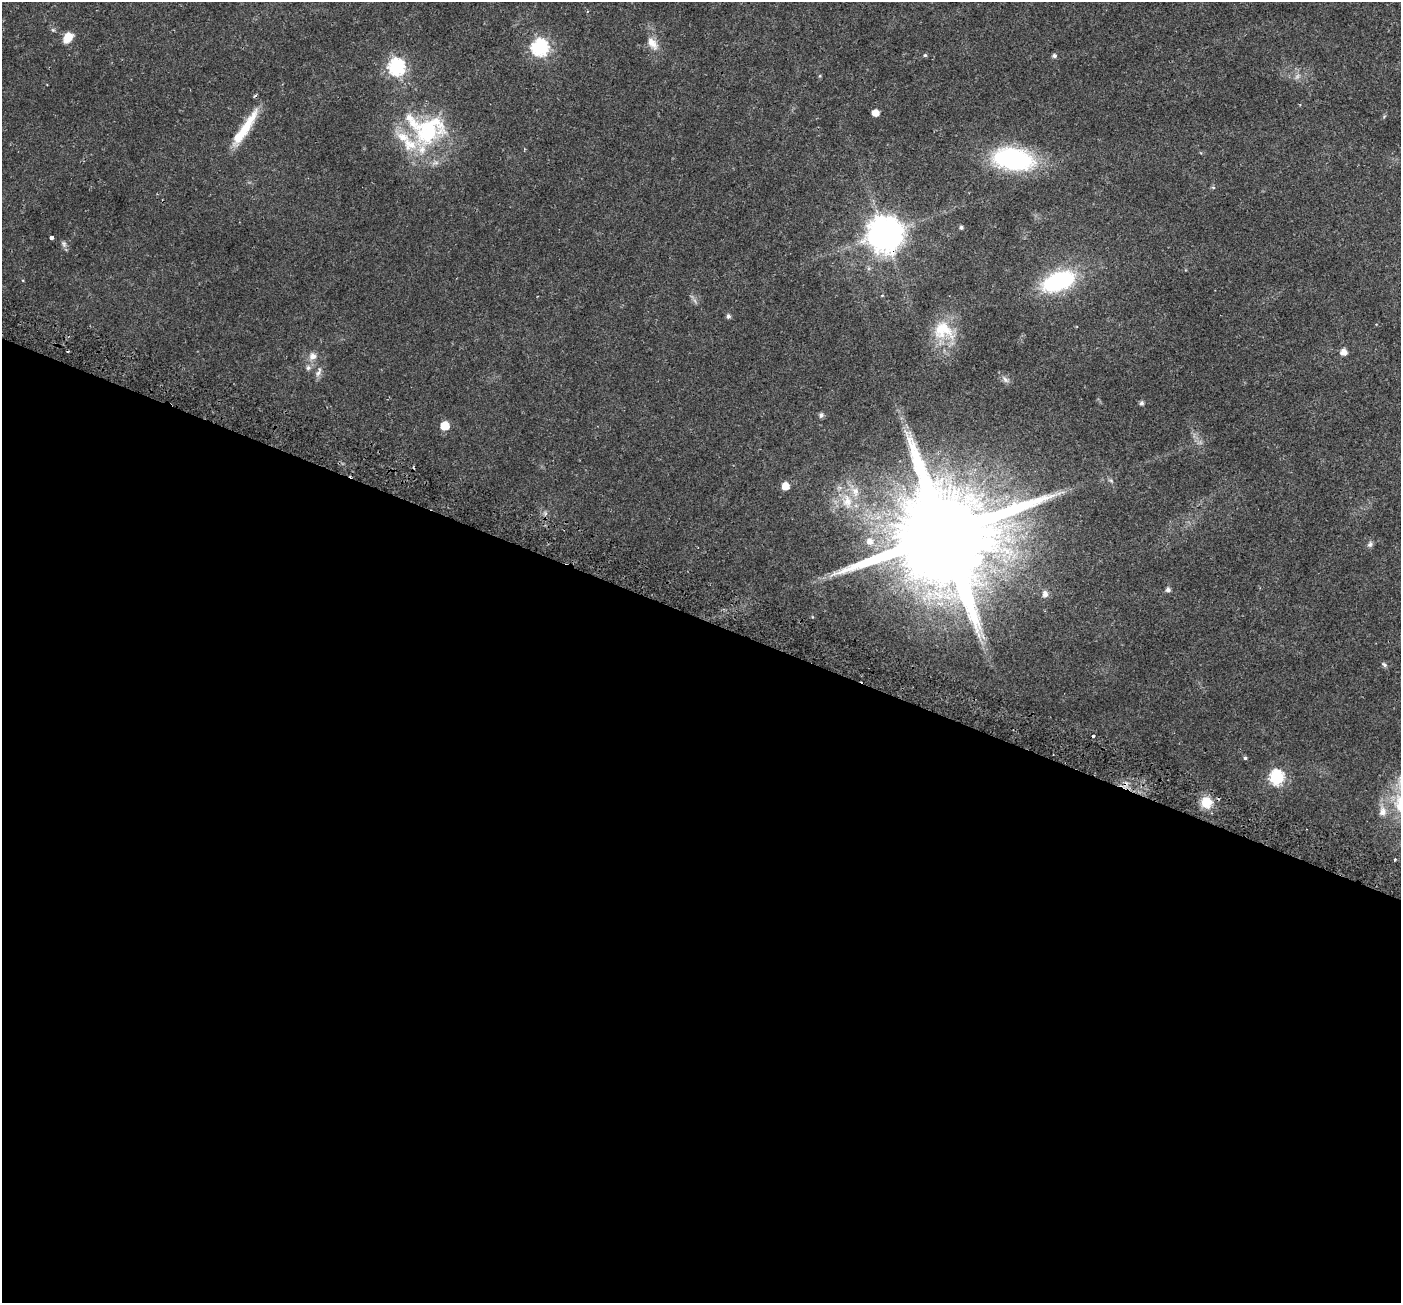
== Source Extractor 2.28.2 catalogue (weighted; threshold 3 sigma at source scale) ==
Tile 14 of 4 x 4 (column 2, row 4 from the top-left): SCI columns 1469-2867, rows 295-1595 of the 5743 x 5856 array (HDU 1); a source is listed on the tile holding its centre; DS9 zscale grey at full resolution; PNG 1403 x 1305 px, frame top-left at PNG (2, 2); no overlay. Shown black and unused: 53% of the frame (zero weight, under 2 of 3 exposures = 5% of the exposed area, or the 3 px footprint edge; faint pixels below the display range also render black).
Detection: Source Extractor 2.28.2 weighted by HDU 2 'WHT'; one run over the whole footprint, this tile lists its part. Background 0.0187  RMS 0.003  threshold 0.0136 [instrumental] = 3 sigma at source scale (4.5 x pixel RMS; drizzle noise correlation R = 1.50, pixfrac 1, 0.0396/0.0396 arcsec/px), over >= 5 px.
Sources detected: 55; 2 too faint to see at this stretch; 5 cosmic-ray / hot-pixel residue — not listed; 5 inside a brighter listed object's ellipse — not listed separately; the other 43 listed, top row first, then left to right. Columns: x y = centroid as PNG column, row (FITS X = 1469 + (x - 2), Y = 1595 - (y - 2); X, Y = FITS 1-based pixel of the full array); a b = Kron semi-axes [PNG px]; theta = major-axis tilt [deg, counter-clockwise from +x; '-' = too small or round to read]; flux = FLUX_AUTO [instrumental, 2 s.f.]
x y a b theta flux
53 30 6 4 -43 0.46
68 37 12 8 60 4.2
652 43 19 10 -53 3.2
540 47 7 7 - 79
925 55 4 4 - 0.45
1054 56 5 5 - 0.77
396 67 7 7 - 81
820 76 5 3 - 0.32
875 113 5 5 - 3.2
245 129 52 10 59 9.9
428 131 51 40 39 33
1013 159 33 18 -10 51
1213 187 6 4 -2 0.37
961 227 4 4 - 0.76
885 234 11 10 - 670
52 238 4 3 - 1.8
64 244 8 6 -59 0.87
1058 281 30 16 21 34
728 316 5 5 - 0.85
943 330 33 25 -23 11
1343 352 6 6 - 2.3
312 356 11 10 - 2.1
308 368 8 6 88 0.88
319 372 15 6 70 1.4
1005 379 11 6 -49 1.1
1142 403 5 4 - 0.78
821 415 5 5 - 0.95
445 426 6 6 - 8.6
1111 481 8 3 -19 0.45
785 486 5 5 - 4.8
847 501 24 14 -82 7.2
944 534 26 23 43 9800
870 541 8 8 - 2.1
1370 544 8 7 - 0.86
1168 590 5 5 - 1.1
1045 594 9 8 - 1.3
1384 665 8 5 -40 0.69
1093 736 3 3 - 1.2
1245 758 5 4 - 0.5
1277 777 7 7 - 54
1206 802 15 14 - 5.7
1383 811 15 10 88 2.7
1395 859 3 2 - 0.62
Overlapping masked pixels (flux is a lower limit): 3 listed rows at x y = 885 234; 944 534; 1206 802